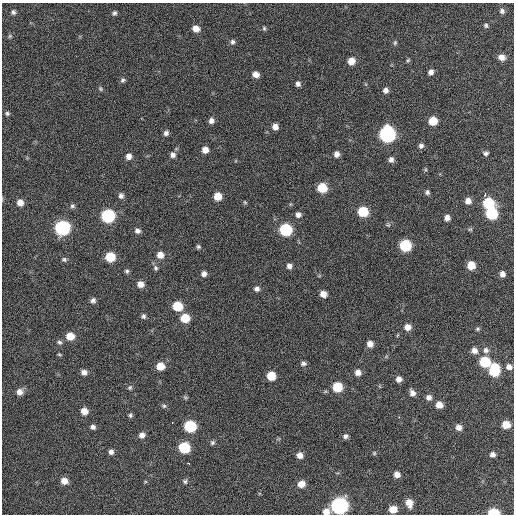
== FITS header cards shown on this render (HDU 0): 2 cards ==
NAXIS1  =                  512 / Axis length
NAXIS2  =                  512 / Axis length

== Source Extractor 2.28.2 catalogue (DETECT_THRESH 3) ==
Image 512 x 512 px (HDU 0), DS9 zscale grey, 1 PNG px = 1 image px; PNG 516 x 516 px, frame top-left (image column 1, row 512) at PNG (2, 3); no overlay
Background 361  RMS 18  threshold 55.4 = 3 sigma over >= 5 px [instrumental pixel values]
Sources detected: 119; all 119 listed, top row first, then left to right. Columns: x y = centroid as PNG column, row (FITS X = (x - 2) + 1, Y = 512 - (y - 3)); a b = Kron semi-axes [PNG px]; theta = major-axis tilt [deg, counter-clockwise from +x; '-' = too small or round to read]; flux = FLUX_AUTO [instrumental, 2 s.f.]
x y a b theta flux
502 11 6 6 - 3500
13 12 6 6 - 3000
114 13 6 5 - 2600
486 25 6 6 - 2300
196 28 7 6 - 11000
264 28 5 4 - 1800
10 36 6 5 - 1900
232 42 7 6 - 3100
395 43 6 5 - 2000
502 57 7 6 - 8600
408 60 6 4 42 1700
351 61 6 6 - 13000
431 72 6 5 - 5400
256 74 6 5 - 8800
123 80 7 6 - 2700
298 84 5 5 - 3900
100 89 7 5 -48 1900
386 90 6 6 - 5100
7 113 5 5 - 2200
211 121 6 6 - 5300
433 121 6 6 - 22000
275 127 6 6 - 7500
166 133 6 5 - 4000
387 134 8 8 - 290000
421 146 6 6 - 3800
205 150 6 6 - 8800
486 153 6 5 - 3000
337 154 6 5 - 5800
173 155 7 6 - 4800
129 156 6 6 - 7200
391 160 7 6 - 4800
322 188 7 7 - 32000
427 192 6 6 - 2800
485 194 3 2 - 5400
121 196 7 6 - 4400
217 196 6 6 - 18000
468 201 7 6 - 7500
245 202 6 4 -45 1500
20 203 7 6 - 9600
488 203 8 7 - 59000
72 206 7 5 0 2700
363 211 7 7 - 46000
492 213 8 7 - 77000
298 215 6 6 - 4800
108 216 8 7 - 130000
447 218 6 5 - 6400
388 225 6 5 - 2000
62 228 8 8 - 210000
470 229 6 4 0 1600
285 230 7 7 - 93000
137 231 7 6 - 4400
405 245 7 7 - 70000
198 247 5 5 - 2200
160 255 7 7 - 11000
110 257 7 7 - 35000
64 259 7 6 - 2600
471 265 6 6 - 18000
289 266 6 6 - 4800
156 268 7 6 - 3100
127 271 6 5 - 2500
204 274 6 5 - 5400
502 274 5 5 - 5600
140 284 7 6 - 9000
257 289 7 6 - 4200
323 294 6 6 - 9100
93 300 6 6 - 4000
177 306 7 7 - 38000
143 316 6 6 - 3100
185 318 7 7 - 26000
407 327 7 7 - 9000
478 329 6 4 21 1800
70 336 7 7 - 17000
59 342 6 5 - 2700
370 344 7 6 - 8200
474 350 8 7 - 6700
486 350 7 7 - 4700
59 354 5 4 - 1400
485 362 7 7 - 51000
303 363 7 5 7 3300
160 366 7 7 - 18000
509 367 7 6 - 5800
494 370 10 7 87 58000
84 372 6 6 - 5800
358 372 7 6 - 7000
271 376 7 6 - 26000
399 379 6 5 - 6300
130 387 7 6 - 2200
337 387 7 7 - 39000
19 392 7 7 - 7700
412 393 8 6 -64 6100
185 397 6 4 -44 1800
429 397 7 7 - 5100
439 405 7 7 - 10000
164 406 5 5 - 2100
84 411 7 6 - 11000
130 415 6 5 - 2300
172 422 3 2 - 2900
506 425 6 6 - 18000
190 426 7 7 - 79000
93 427 6 5 - 3900
459 427 7 6 - 7100
142 435 7 6 - 6000
345 436 6 6 - 3600
212 443 6 6 - 2300
184 448 7 7 - 58000
111 452 6 5 - 4500
374 453 6 4 47 1600
492 454 5 5 - 4500
300 455 7 6 - 7300
188 463 3 3 - 2900
397 474 6 6 - 7600
64 481 7 6 - 10000
185 481 7 6 - 2500
301 484 7 6 - 12000
409 503 9 6 -70 12000
339 506 8 8 - 330000
393 509 7 6 - 17000
326 512 8 7 - 9500
493 513 7 5 0 47000
At the frame edge (FLAGS 8, measured only in part): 2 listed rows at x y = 326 512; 493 513